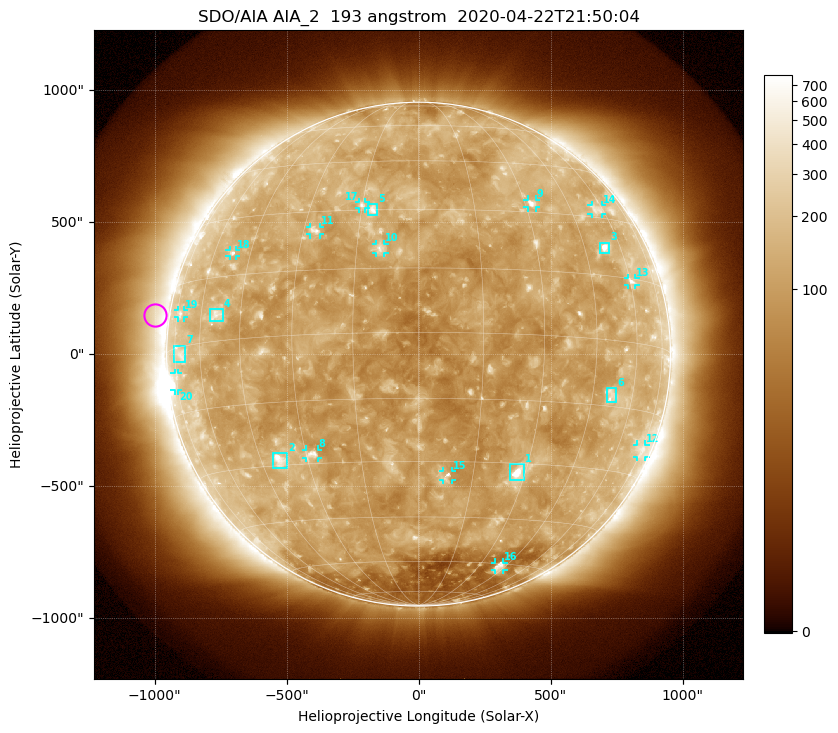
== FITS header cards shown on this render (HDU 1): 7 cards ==
TELESCOP= 'SDO/AIA'
INSTRUME= 'AIA_2'
WAVELNTH=                  193
WAVEUNIT= 'angstrom'
DATE-OBS= '2020-04-22T21:50:04.85'
CTYPE1  = 'HPLN-TAN'
CTYPE2  = 'HPLT-TAN'

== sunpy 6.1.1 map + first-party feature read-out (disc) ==
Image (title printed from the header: SDO/AIA AIA_2  193 angstrom  2020-04-22T21:50:04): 1024 x 1024 px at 2.4 arcsec/px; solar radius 955 arcsec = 398 px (full disc in frame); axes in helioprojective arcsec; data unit not stated in the header (colour bar unlabelled)
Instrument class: DISC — disc imager (sunpy class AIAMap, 193 A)
Bright regions (active regions / flare kernels): reference = the median radial profile (limb darkening/brightening removed); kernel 9 px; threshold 5 sigma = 167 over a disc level ~113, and >= 1.15x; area >= 12 px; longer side >= 10 px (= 24 arcsec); searched inside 0.97 R_sun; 24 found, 20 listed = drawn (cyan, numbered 1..; 13 of them under ~33 arcsec drawn as corner ticks so the feature stays visible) (cap 20 boxes per figure: the strongest are kept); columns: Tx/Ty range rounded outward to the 5 arcsec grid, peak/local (2 s.f.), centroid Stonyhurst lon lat
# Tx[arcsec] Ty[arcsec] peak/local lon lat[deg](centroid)
1 345..400 -480..-415 10 +28 -32
2 -555..-500 -430..-375 8 -39 -29
3 685..725 385..425 7.1 +53 +22
4 -790..-740 125..170 3.8 -54 +6
5 -195..-155 525..570 5.5 -12 +30
6 710..750 -185..-130 3.7 +51 -13
7 -930..-880 -30..30 2.8 -70 -2
8 -425..-380 -395..-360 5.2 -28 -28
9 410..445 555..585 5 +32 +32
10 -160..-130 385..420 4.4 -9 +20
11 -410..-375 450..485 4.1 -27 +25
12 825..860 -390..-340 2.6 +74 -24
13 795..820 260..290 3.7 +61 +14
14 655..695 530..565 2.7 +57 +32
15 90..125 -475..-445 4.6 +8 -33
16 290..325 -815..-790 3.4 +41 -61
17 -225..-200 550..575 3.7 -15 +31
18 -715..-690 370..395 3.5 -52 +21
19 -915..-890 140..165 2.5 -72 +8
20 -925..-910 -140..-70 3.2 -75 -7
Off-limb structures (1.02-1.3 R_sun): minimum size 162 px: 8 found; the strongest spans PA ~40..105 deg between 1.02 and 1.3 R_sun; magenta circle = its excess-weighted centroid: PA ~80 deg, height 1.06 R_sun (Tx ~-995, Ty ~150 arcsec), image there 1.5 x the reference